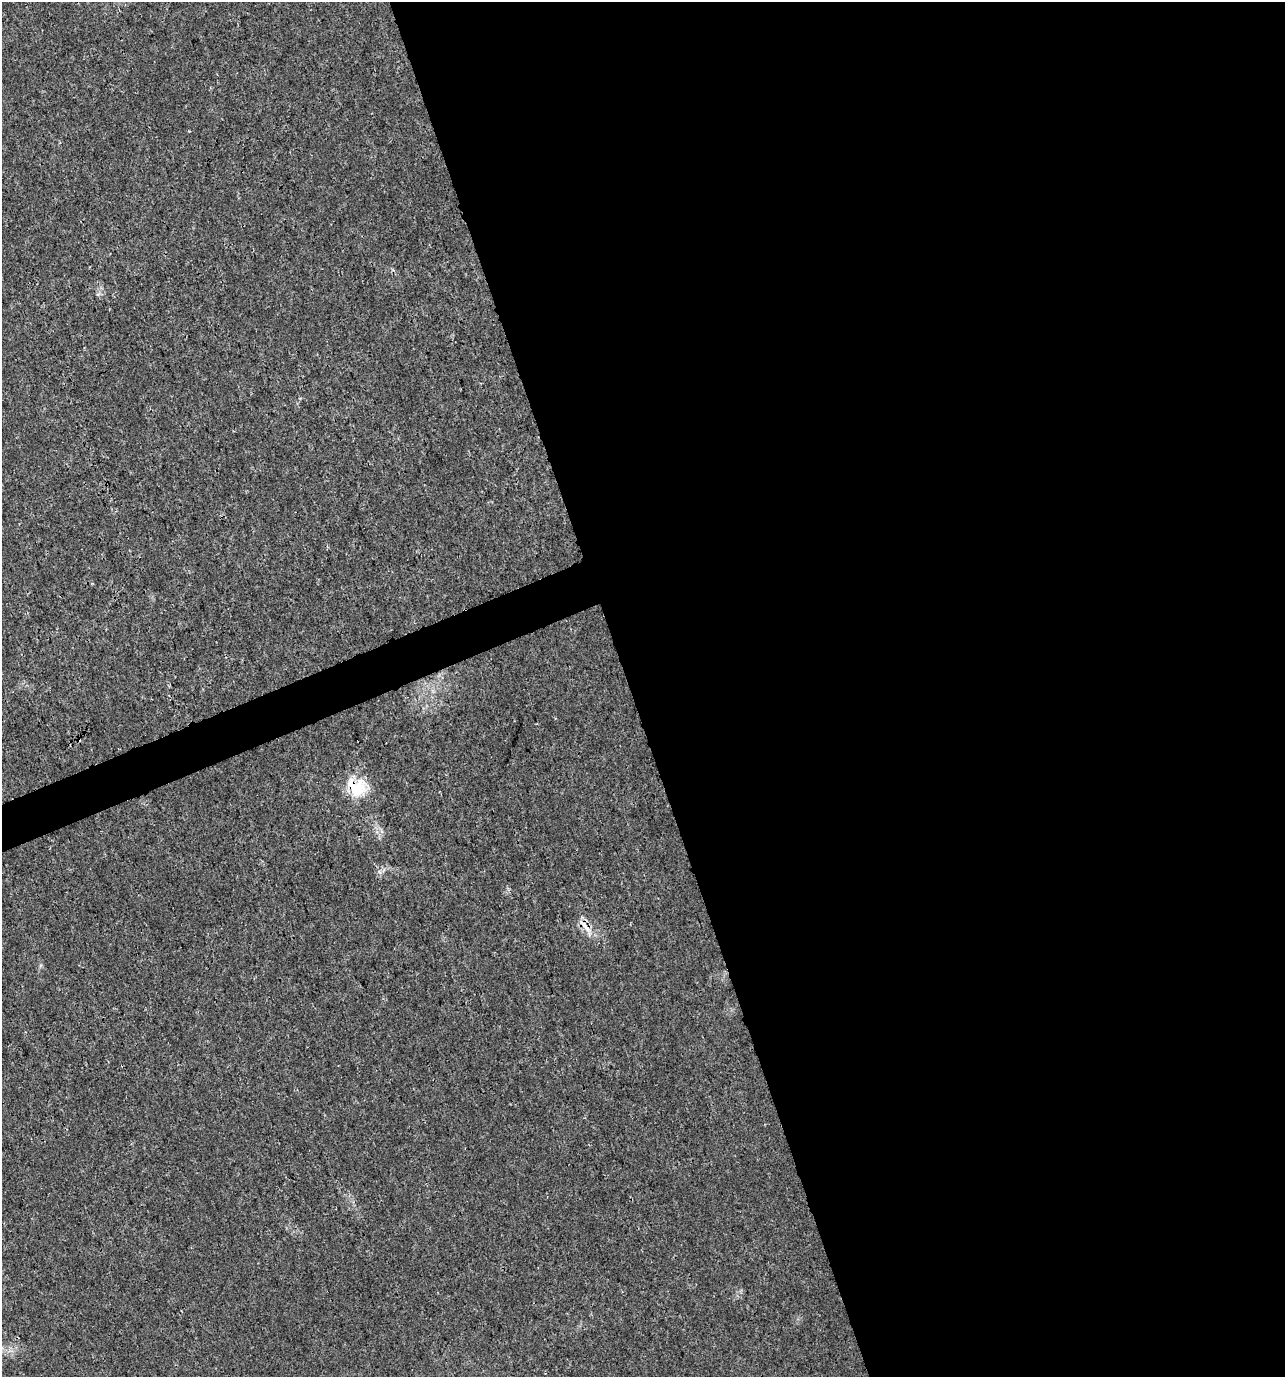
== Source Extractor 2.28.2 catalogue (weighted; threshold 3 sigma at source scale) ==
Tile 8 of 4 x 4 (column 4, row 2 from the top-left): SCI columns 3983-5265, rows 2751-4125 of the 5348 x 5507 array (HDU 1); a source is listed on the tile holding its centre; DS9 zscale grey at full resolution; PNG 1287 x 1379 px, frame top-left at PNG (2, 2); no overlay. Shown black and unused: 53% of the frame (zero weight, under 3 of 4 exposures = <1% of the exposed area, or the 3 px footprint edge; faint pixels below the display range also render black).
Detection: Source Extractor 2.28.2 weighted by HDU 2 'WHT'; one run over the whole footprint, this tile lists its part. Background 0.0058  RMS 0.0019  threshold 0.00852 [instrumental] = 3 sigma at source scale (4.5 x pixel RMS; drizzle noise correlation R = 1.50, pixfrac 1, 0.0396/0.0396 arcsec/px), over >= 5 px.
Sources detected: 3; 1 cosmic-ray / hot-pixel residue — not listed; the other 2 listed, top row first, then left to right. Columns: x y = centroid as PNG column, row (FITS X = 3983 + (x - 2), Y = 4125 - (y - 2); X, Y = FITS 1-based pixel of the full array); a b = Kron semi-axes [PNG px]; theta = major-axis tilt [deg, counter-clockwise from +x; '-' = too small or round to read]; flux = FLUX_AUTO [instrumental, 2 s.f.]
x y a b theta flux
357 787 26 21 -31 6.6
584 926 31 6 -48 2.2
Overlapping masked pixels (flux is a lower limit): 2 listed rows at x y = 357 787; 584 926